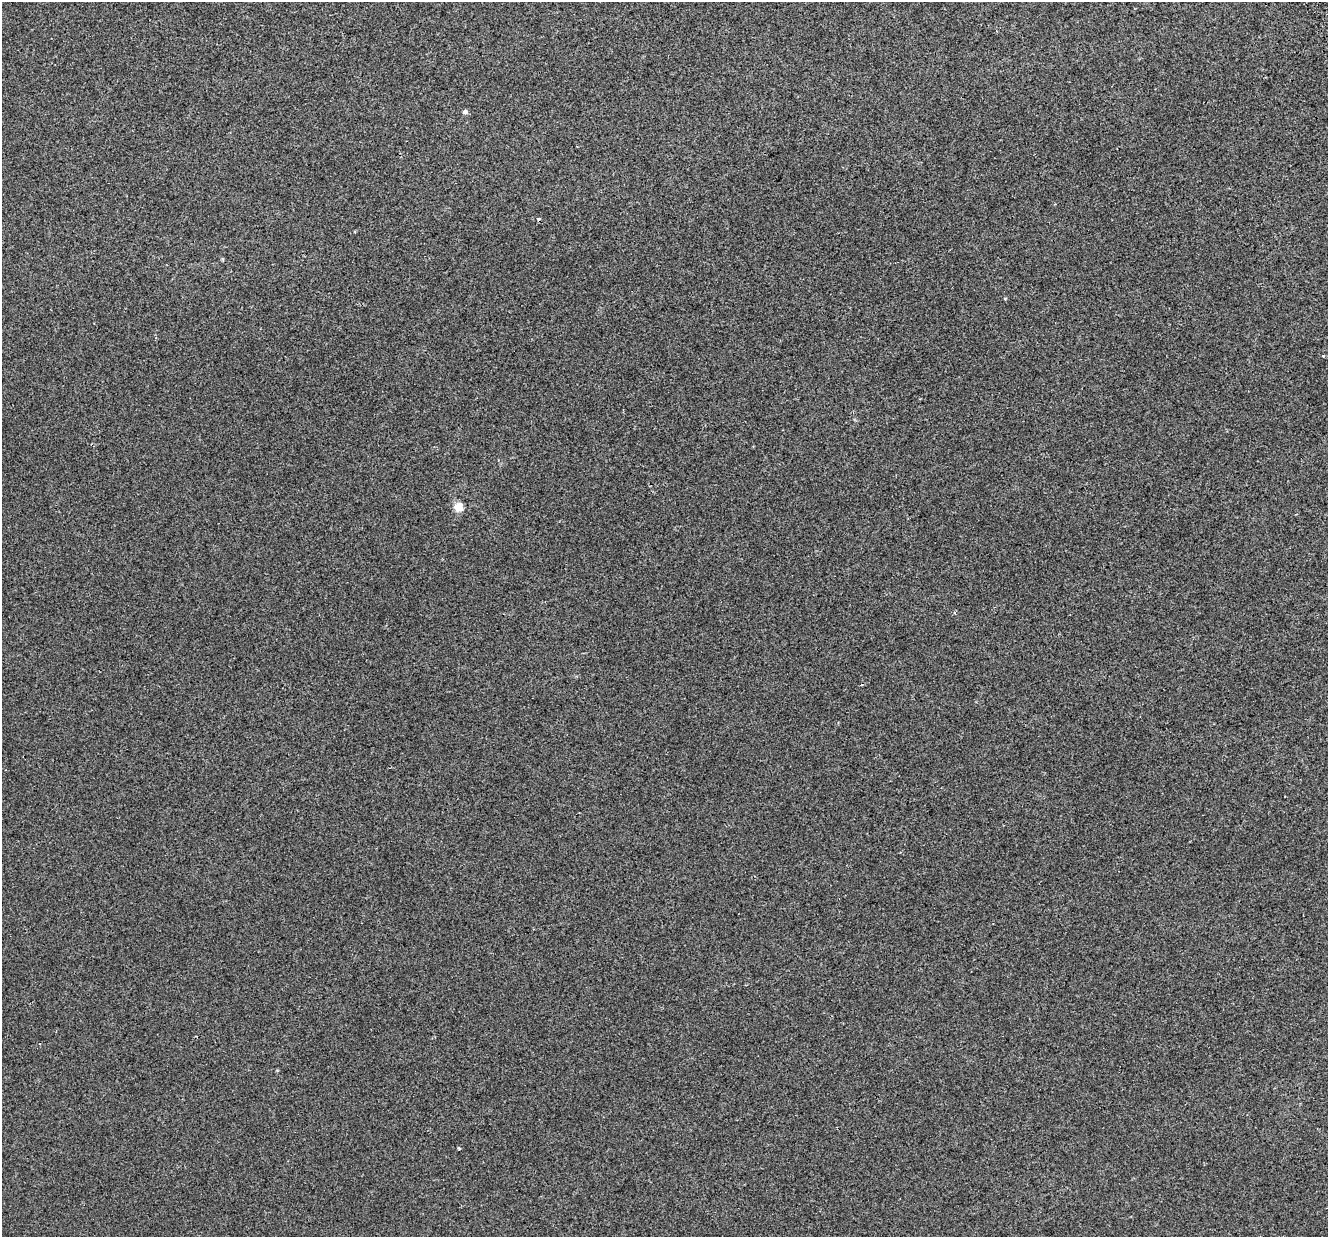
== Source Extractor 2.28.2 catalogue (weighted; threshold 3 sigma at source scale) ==
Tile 10 of 4 x 4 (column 2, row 3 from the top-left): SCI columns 1371-2696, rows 1388-2622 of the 5395 x 5196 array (HDU 1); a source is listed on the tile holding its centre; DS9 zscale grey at full resolution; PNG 1330 x 1239 px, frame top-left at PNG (2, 2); no overlay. Shown black and unused: <1% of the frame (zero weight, under 2 of 3 exposures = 3% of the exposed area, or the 3 px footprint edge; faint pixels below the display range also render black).
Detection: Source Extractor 2.28.2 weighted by HDU 2 'WHT'; one run over the whole footprint, this tile lists its part. Background 0.00414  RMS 0.0062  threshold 0.028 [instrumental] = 3 sigma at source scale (4.5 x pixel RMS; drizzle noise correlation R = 1.50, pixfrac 1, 0.0396/0.0396 arcsec/px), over >= 5 px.
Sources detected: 5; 1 cosmic-ray / hot-pixel residue — not listed; the other 4 listed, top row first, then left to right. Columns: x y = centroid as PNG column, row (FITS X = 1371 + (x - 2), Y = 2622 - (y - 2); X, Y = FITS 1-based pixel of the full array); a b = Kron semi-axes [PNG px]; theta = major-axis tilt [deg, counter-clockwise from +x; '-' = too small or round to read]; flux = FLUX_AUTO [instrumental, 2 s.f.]
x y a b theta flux
465 112 6 5 - 1.4
1323 356 3 3 - 0.65
458 507 11 10 - 5.8
459 1148 3 3 - 0.7